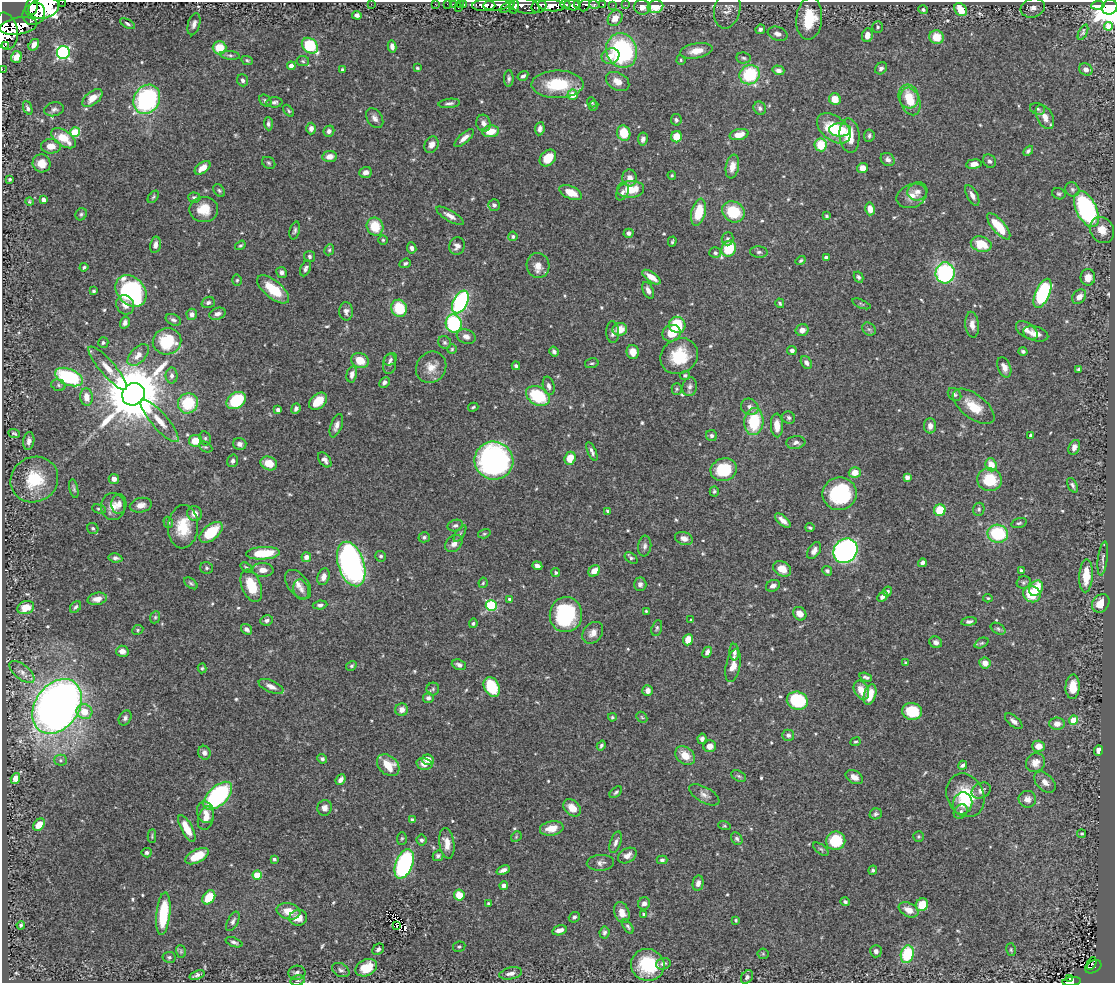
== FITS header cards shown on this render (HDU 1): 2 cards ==
NAXIS1  =                 1113
NAXIS2  =                  981

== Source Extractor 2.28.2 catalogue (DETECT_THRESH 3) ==
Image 1113 x 981 px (HDU 1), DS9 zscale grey, 1 PNG px = 1 image px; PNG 1117 x 985 px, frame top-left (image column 1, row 981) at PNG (2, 2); each listed source drawn as its Kron ellipse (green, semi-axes under 4 px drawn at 4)
Background 0.633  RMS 0.014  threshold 0.0412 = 3 sigma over >= 5 px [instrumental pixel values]
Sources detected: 591; of the 591, the 500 brightest by FLUX_AUTO listed and drawn (91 fainter detections omitted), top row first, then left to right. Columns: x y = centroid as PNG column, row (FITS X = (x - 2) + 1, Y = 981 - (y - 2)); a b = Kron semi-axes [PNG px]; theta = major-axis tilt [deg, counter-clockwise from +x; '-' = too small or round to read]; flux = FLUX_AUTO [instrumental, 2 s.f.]
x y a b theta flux
62 2 2 2 - 12
371 4 2 2 - 5.9
435 4 3 2 - 2.5
447 4 2 2 - 3.8
454 4 3 2 - 4.5
460 4 3 2 - 8
464 4 3 2 - 9.2
565 4 5 3 - 120
603 4 3 3 - 9.7
496 5 13 5 3 430
551 5 13 6 -5 650
572 5 8 5 -11 240
578 5 4 3 - 140
585 5 6 5 - 76
594 5 5 3 - 58
613 5 2 2 - 2.8
625 5 2 2 - 3.8
1098 5 6 3 7 94
484 6 12 5 1 400
525 6 15 7 -12 320
539 6 8 6 24 270
32 7 9 6 74 590
508 7 8 4 33 190
514 7 7 4 78 170
642 7 8 7 - 7.1
655 7 8 6 15 21
1110 7 8 7 - 9000
44 8 15 10 16 1900
458 8 3 2 - 16
1033 8 12 9 18 7.1
727 10 19 13 76 8.3
923 10 5 4 - 2.2
961 10 7 5 -46 18
34 14 12 10 42 930
357 15 5 4 - 3.3
615 18 8 6 54 10
809 19 21 13 84 34
127 24 8 4 -29 1.8
194 24 11 6 75 4.4
19 26 18 8 10 1100
1108 26 4 3 - 2.2
878 27 6 5 - 1.7
760 29 5 4 - 2.6
6 31 18 12 -81 1300
1083 32 8 4 64 1.3
778 34 10 6 -18 4.4
867 35 7 5 80 6.7
936 37 7 7 - 17
5 45 2 2 - 6500
34 45 6 4 56 5.3
310 46 9 7 -41 55
392 46 6 4 -78 4.1
220 48 7 6 - 22
622 51 17 15 -69 130
696 51 16 7 10 12
63 53 6 6 - 170
230 55 10 4 -6 2.1
610 56 9 7 20 10
16 57 6 5 - 11
744 58 7 5 -6 2
247 60 6 4 -23 1.5
681 60 4 4 - 1.2
303 61 6 5 - 1.6
291 66 4 4 - 6.9
417 68 3 3 - 1.2
881 68 6 5 - 2.7
2 69 2 2 - 1.7
1086 69 7 6 - 5.5
342 70 3 3 - 1.8
778 70 6 4 -17 3.8
750 75 10 9 - 54
523 76 6 4 33 2.7
509 79 8 4 90 2.3
243 80 6 5 - 2.3
618 81 12 8 -29 8.1
558 84 26 14 1 45
573 95 5 5 - 13
908 96 12 10 -74 14
92 98 12 6 40 13
147 99 15 12 61 150
835 99 6 5 - 14
265 101 7 5 -43 2.3
910 101 14 9 -72 19
274 102 8 5 2 2.4
592 102 5 4 - 1.3
449 103 11 4 6 2.7
594 106 5 4 - 1.7
28 108 7 4 -68 2.2
760 108 7 6 - 2.8
54 109 10 7 13 3.3
1038 109 7 5 -17 2.4
289 111 7 4 -50 1.4
1045 117 13 8 -61 9.3
375 118 11 7 -58 4.8
676 120 6 5 - 2.3
483 123 8 7 - 4.4
268 124 6 4 -86 2.2
834 128 19 12 -38 31
311 129 6 5 - 3.7
540 129 6 4 82 3.4
840 130 11 6 0 36
329 131 5 5 - 3.8
491 131 8 6 9 16
75 132 5 5 - 41
624 133 8 6 -70 27
739 135 9 5 14 11
849 136 17 10 -85 21
869 136 6 5 - 2
676 137 6 5 - 15
63 138 14 7 -35 18
464 138 12 5 41 5.7
643 139 6 5 - 3.1
431 145 8 6 62 6
821 145 6 6 - 23
51 146 10 7 -2 8.8
1028 151 6 4 46 2.1
330 156 7 5 8 7.7
548 158 9 7 45 17
888 159 7 6 - 3.2
989 161 7 6 - 2.4
42 163 9 8 - 11
269 163 7 5 -32 1.6
974 164 8 4 6 5.7
732 166 12 6 79 8.6
203 168 9 5 38 9
862 168 5 5 - 6.9
366 172 6 5 - 3.8
672 175 4 3 - 1.2
630 178 8 7 - 5.8
10 179 3 3 - 1.3
631 189 13 8 2 23
1072 189 7 6 - 2.5
219 191 7 5 -50 1.7
917 191 10 9 - 5.4
571 192 12 6 -24 14
622 192 8 5 63 3.1
1059 194 7 5 -23 1.8
972 195 11 5 -62 4.5
912 196 16 11 23 9.5
153 197 7 4 49 1.6
194 197 6 5 - 2.4
43 200 4 4 - 4.2
29 202 4 4 - 1.3
494 205 6 5 - 3
204 209 14 12 0 18
870 209 6 5 - 9.4
1086 209 19 10 -65 170
699 212 14 7 77 30
733 212 12 10 -34 37
81 214 6 5 - 1.8
450 216 15 5 -31 5.5
826 216 3 3 - 1.3
999 226 16 6 -50 26
375 227 9 8 - 24
1102 230 14 11 -58 11
295 231 9 5 75 2.3
628 233 5 4 - 3.2
513 236 5 4 - 1.8
728 239 6 6 - 2.1
383 240 5 4 - 1.3
672 242 5 3 - 1.3
981 244 11 7 -15 23
155 245 8 5 79 4.6
240 245 6 4 36 1.6
457 246 9 7 66 5.4
412 248 6 5 - 3.3
729 249 8 7 - 34
329 250 5 4 - 1.5
759 252 9 5 -6 2.7
715 253 6 5 - 2.1
310 256 5 5 - 2.2
826 257 4 3 - 2.7
801 260 5 4 - 1.6
405 263 6 4 20 1.8
538 265 12 11 - 8.8
84 267 4 4 - 1.6
306 268 8 5 66 3
282 272 5 5 - 2.8
945 273 10 9 - 130
651 277 11 5 -35 10
859 277 6 4 -63 2.2
1088 277 8 7 - 8.9
237 280 5 4 - 1.4
273 289 19 8 -39 29
648 290 9 5 -66 4.4
94 291 4 3 - 1.4
131 291 17 13 -46 150
1042 293 15 7 67 100
1079 297 8 6 47 6.5
208 302 7 5 21 2.9
460 302 12 7 64 150
780 303 5 4 - 1.5
861 304 10 3 -23 1.4
125 305 10 8 -60 6.6
399 308 9 8 - 33
346 311 9 7 -89 4.1
192 314 6 5 - 3.8
218 314 8 5 20 3.7
173 320 8 5 -24 2.5
125 323 6 4 74 3.2
454 323 9 8 - 85
677 325 8 8 - 33
972 325 13 7 -85 6.4
620 329 7 6 - 15
869 329 7 6 - 2.2
802 330 6 6 - 5.9
1027 330 12 7 -36 5.9
613 332 11 6 -88 4.1
671 333 9 8 - 19
1036 334 13 7 -16 8.2
466 336 10 7 -19 5.2
167 341 14 13 - 46
445 342 7 6 - 2.4
103 343 5 5 - 1.9
452 349 5 5 - 1.2
792 350 5 4 - 3.8
1023 351 4 4 - 1.9
554 352 5 4 - 2.6
633 352 7 6 - 9.5
138 355 13 7 45 9.5
679 356 19 17 36 38
390 359 7 5 39 2.3
360 360 9 7 -25 16
806 362 7 5 -59 3.7
592 363 7 5 12 1.6
389 364 10 6 84 3.1
516 366 4 3 - 1.8
431 367 16 14 54 13
1004 367 10 6 -69 5.9
108 368 28 7 -49 13
1079 369 4 4 - 2
352 374 8 5 77 4.7
685 375 5 4 - 1.9
172 376 8 6 89 3.5
69 377 14 8 -22 85
384 382 6 4 46 3.2
58 385 7 5 -17 2.2
549 386 9 5 -75 3.8
690 387 9 7 78 3.5
677 389 5 5 - 1.4
133 394 12 10 44 8400
954 394 7 6 - 2.1
538 396 13 9 -30 49
86 397 9 6 -84 9.1
236 401 10 7 35 47
318 401 10 7 41 18
188 403 10 9 - 43
974 406 24 12 -37 20
473 407 5 3 - 1.3
750 407 9 8 - 4.3
296 409 5 4 - 3.1
278 410 4 4 - 3.9
788 418 6 6 - 2.3
160 421 27 8 -49 15
754 421 13 9 86 46
777 425 12 6 -87 11
336 426 12 5 70 5
930 426 7 6 - 5.7
14 433 6 3 -23 1.5
1031 435 3 3 - 1.3
712 436 5 5 - 2.2
205 438 7 5 -77 2.1
29 441 9 5 82 3.8
195 441 6 6 - 18
796 442 9 6 7 3.5
240 444 7 6 - 4.4
205 447 7 5 -26 1.9
1074 447 8 5 66 4.7
592 451 10 4 -65 3.2
570 458 7 5 67 14
325 460 8 5 -52 4.2
233 461 6 5 - 2.5
494 461 19 19 - 280
269 463 8 6 -24 14
991 465 6 5 - 15
724 470 13 11 17 35
855 473 6 5 - 11
907 477 4 4 - 4
34 479 24 22 29 37
114 479 5 5 - 4.9
990 480 12 11 - 32
1072 485 8 4 -62 2.3
74 488 9 3 -77 1.8
714 491 5 4 - 1.7
840 494 17 16 - 84
119 504 9 7 84 5.8
141 505 11 7 12 6.5
113 507 13 12 - 10
99 509 7 4 -14 1.4
979 509 7 5 67 1.9
940 510 6 5 - 26
608 511 4 3 - 1.6
195 514 7 7 - 8
783 520 9 4 -42 6.4
168 522 6 4 -75 1.4
1019 523 8 4 15 1.7
455 525 8 5 18 2.4
183 527 22 15 86 27
93 528 6 5 - 1.7
810 528 4 3 - 1.4
211 532 13 7 40 34
460 534 9 3 57 1.5
484 534 6 4 16 1.4
998 534 10 9 - 58
424 537 6 5 - 2.2
684 538 9 6 -19 6.9
454 544 10 7 46 5.4
645 546 10 6 83 3.5
814 551 9 5 57 5
845 551 13 11 48 290
263 553 17 6 3 34
381 556 5 5 - 2
306 557 5 4 - 5
115 558 7 4 -9 3
631 558 7 4 -35 1.9
1103 558 17 4 83 3.2
922 563 4 4 - 3.1
351 564 23 13 -72 290
537 566 5 4 - 3.7
207 568 6 5 - 1.9
246 568 6 4 -37 1.5
782 569 9 7 -30 11
263 570 10 7 -2 6.6
1021 570 3 3 - 1.4
594 571 6 5 - 11
827 571 5 4 - 2.2
556 572 5 4 - 2.1
1086 576 16 7 87 24
323 577 8 6 71 5.9
1024 582 7 6 - 2
191 583 8 4 -36 1.7
483 583 5 4 - 1.2
298 584 17 10 -51 8
640 584 7 6 - 3.7
251 586 17 9 -68 25
773 586 7 5 26 3.8
1036 588 8 6 59 24
301 590 10 7 -73 4.8
887 591 5 4 - 2.2
1032 594 9 8 - 26
883 596 6 4 46 4.3
988 598 5 4 - 1.4
97 599 10 6 13 6.3
509 599 4 4 - 1.7
1101 603 10 8 54 15
320 605 7 4 7 2.6
491 606 5 5 - 89
26 607 8 6 20 17
76 607 7 4 49 2.1
646 611 4 3 - 1.3
800 614 7 6 - 7.9
566 615 17 16 - 79
155 617 6 5 - 1.5
266 620 6 5 - 2.4
691 620 3 3 - 1.3
969 621 8 4 8 2.8
473 623 5 4 - 1.6
657 628 8 5 73 1.9
246 629 6 5 - 3.8
998 629 8 5 -30 2
138 630 6 4 25 1.4
593 633 12 9 50 7
688 640 6 5 - 15
936 642 6 5 - 3.7
982 643 7 4 26 1.7
122 651 6 5 - 7
707 652 6 4 65 4.4
734 652 8 5 -87 3.7
905 663 4 3 - 1.2
985 663 6 5 - 7
459 665 7 5 -20 3.4
351 666 5 4 - 1.3
733 666 16 7 78 12
202 668 5 4 - 1.4
22 672 15 7 -39 5.5
866 677 7 3 -18 2.4
271 686 13 6 -24 6.2
492 687 10 7 -64 42
1073 687 12 7 87 16
433 689 6 6 - 2.2
861 690 10 7 -63 12
647 691 5 5 - 4.8
870 695 11 6 73 15
428 698 5 5 - 2.9
797 701 10 9 - 68
57 706 30 22 55 760
402 710 6 6 - 6.4
912 711 10 8 -9 32
84 712 8 7 - 15
612 717 4 4 - 1.5
642 717 6 4 -45 1.2
125 718 8 6 60 2.9
1074 720 5 4 - 23
1014 721 10 5 -38 4.3
1057 724 7 6 - 6.1
788 735 6 5 - 2.6
702 739 5 4 - 3.5
855 742 5 4 - 1.4
601 745 5 4 - 1.9
710 746 6 6 - 8.2
1038 746 6 5 - 7.1
1099 751 5 4 - 6
204 753 7 6 - 3.9
685 756 11 8 -39 12
322 759 5 4 - 2.3
428 759 6 5 - 8.9
60 760 6 5 - 1.7
1035 763 10 9 - 7.1
424 764 8 6 -13 6.4
388 765 13 9 -41 18
963 765 5 3 - 2.4
739 776 8 5 -27 1.8
854 777 9 6 -28 5.9
15 779 6 4 72 7.3
341 780 6 4 50 4.1
1045 782 13 8 -44 6
981 791 10 7 26 4.5
616 792 7 4 40 1.7
704 795 17 7 -29 5.5
965 795 22 18 -65 40
218 796 17 9 44 160
1027 799 9 8 - 6.3
962 803 11 9 74 8.7
325 808 8 7 - 4.9
572 808 10 7 -43 10
961 811 8 6 48 3.3
205 812 11 8 -76 6.4
876 814 6 5 - 1.9
206 818 12 7 74 8.7
412 820 4 3 - 2.4
39 825 7 5 51 10
724 826 6 4 -19 1.3
187 828 15 5 -62 16
552 828 12 7 9 13
1082 834 4 4 - 1.5
152 836 7 3 -89 1.2
919 836 5 5 - 1.5
516 837 6 4 47 1.2
402 838 6 5 - 1.4
737 839 7 5 -54 2
421 840 5 5 - 1.9
836 841 9 9 - 39
616 842 11 5 71 3.8
447 843 15 7 -82 9.8
821 849 9 4 -38 1.7
147 853 5 5 - 2.1
627 855 10 6 31 6.4
197 856 13 6 27 19
438 856 6 5 - 2.2
274 859 3 3 - 2.2
662 860 5 4 - 1.9
600 863 14 8 3 4.7
404 864 16 8 69 160
503 870 7 4 22 3.9
873 870 4 4 - 1.7
257 875 4 4 - 24
698 883 7 5 78 4.3
504 885 4 4 - 3.9
459 895 5 5 - 19
209 897 8 5 54 27
845 902 5 4 - 2
644 903 6 6 - 3.8
488 904 3 3 - 1.6
922 905 6 6 - 20
909 910 10 6 -26 9.4
289 911 12 8 -11 13
622 912 11 7 -71 11
163 914 21 7 84 38
644 914 4 3 - 2
574 917 5 5 - 2.3
298 918 9 8 - 8.4
736 920 4 4 - 1.2
233 921 10 5 63 3.2
21 925 4 3 - 1.8
397 926 3 2 - 3.5
628 926 8 4 -57 2
559 930 7 5 15 4.7
604 932 6 5 - 2.5
234 942 9 4 -20 2.8
459 947 6 5 - 1.5
378 949 6 5 - 2.4
1011 950 6 5 - 1.5
181 951 6 5 - 1.4
876 951 6 5 - 3.7
763 954 5 5 - 1.3
907 954 9 6 78 50
169 957 7 5 -10 1.9
663 964 7 5 16 3.6
1092 964 6 4 62 32
648 965 17 16 - 46
1093 967 9 6 29 58
366 968 11 8 25 22
341 970 9 6 -28 2.9
297 973 8 7 - 3
511 973 11 5 11 5.4
197 975 8 4 17 3.3
747 977 7 5 54 2.5
1070 979 3 3 - 13
298 980 7 5 16 2
1072 981 9 3 6 64
At the frame edge (FLAGS 8, measured only in part): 6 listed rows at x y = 62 2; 32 7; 1110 7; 6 31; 2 69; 1072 981
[91 fainter detections neither listed nor drawn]